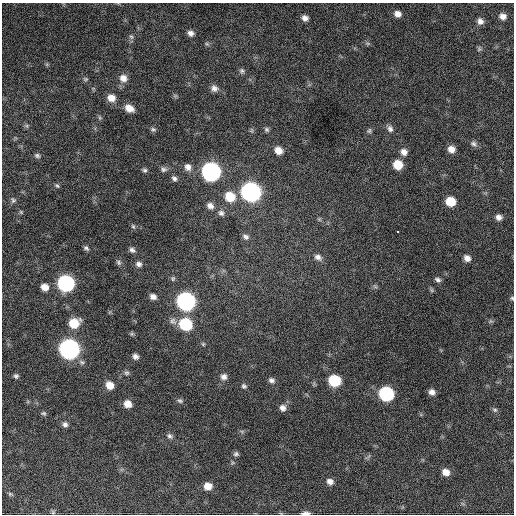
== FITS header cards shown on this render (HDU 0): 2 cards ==
NAXIS1  =                  512 / Axis length
NAXIS2  =                  512 / Axis length

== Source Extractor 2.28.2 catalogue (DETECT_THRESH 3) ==
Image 512 x 512 px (HDU 0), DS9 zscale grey, 1 PNG px = 1 image px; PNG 516 x 516 px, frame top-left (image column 1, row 512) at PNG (2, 3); no overlay
Background 638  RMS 25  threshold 76.1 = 3 sigma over >= 5 px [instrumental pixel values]
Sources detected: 91; all 91 listed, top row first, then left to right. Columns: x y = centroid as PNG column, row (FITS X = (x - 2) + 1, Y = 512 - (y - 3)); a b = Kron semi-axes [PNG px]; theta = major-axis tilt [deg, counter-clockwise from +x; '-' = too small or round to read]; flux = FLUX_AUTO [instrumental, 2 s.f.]
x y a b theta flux
398 14 8 7 - 10000
503 16 7 6 - 9100
305 18 7 6 - 8700
480 21 8 6 -58 8100
191 33 7 7 - 7100
131 37 8 6 -66 4000
367 43 7 4 -18 2800
207 44 6 4 -18 2500
479 49 7 4 46 2800
242 71 7 6 - 4000
123 78 10 9 - 13000
85 79 7 5 -20 2900
214 88 9 8 - 8000
175 96 7 4 18 2500
111 98 8 7 - 16000
129 108 9 7 -28 16000
100 118 6 4 -71 2500
27 126 6 4 -72 2500
153 129 8 5 -8 3500
267 129 7 6 - 3700
390 129 9 7 -66 6600
252 130 8 4 -82 2900
369 131 7 6 - 3400
473 144 10 7 -36 5400
451 149 8 7 - 13000
278 150 9 7 -39 15000
404 152 8 7 - 10000
37 156 8 6 -18 4000
398 165 8 7 - 34000
188 167 10 9 - 10000
163 169 9 7 -9 5700
145 170 6 6 - 3600
211 171 9 9 - 740000
174 178 7 6 - 5300
57 185 6 4 -47 2700
251 192 10 9 - 780000
230 197 10 9 - 40000
13 200 7 6 - 3800
451 201 8 7 - 36000
210 206 9 7 -30 9100
21 212 5 4 - 2100
221 213 9 7 -37 5900
499 217 7 6 - 8000
319 219 6 4 -19 2300
133 226 8 5 -62 3200
398 231 3 2 - 2500
246 237 8 6 -32 5400
86 248 7 5 -29 3800
132 250 8 6 -34 5600
318 257 10 7 -35 8000
467 258 7 6 - 9000
118 262 7 6 - 4000
139 264 8 7 - 6100
173 279 7 5 89 2800
438 280 7 5 -24 4700
66 283 9 8 - 400000
375 286 7 4 -20 2700
45 287 7 6 - 14000
432 290 6 4 -89 2500
153 297 7 6 - 7600
512 298 5 5 - 2300
186 301 9 9 - 620000
173 321 11 8 -36 7400
74 323 10 8 21 38000
186 324 9 8 - 110000
132 334 6 5 - 2600
69 349 10 9 - 910000
135 356 7 6 - 6500
126 373 7 7 - 4200
16 376 5 5 - 3900
224 377 8 8 - 7900
271 380 8 6 -18 5600
334 381 8 8 - 82000
110 385 8 7 - 20000
244 386 7 6 - 3900
432 392 7 6 - 8400
386 394 9 8 - 230000
180 401 8 6 -23 3900
128 404 8 7 - 16000
283 408 8 8 - 8300
495 410 7 5 -26 3500
44 413 7 6 - 3000
65 424 7 7 - 5600
170 436 9 6 -34 4800
236 454 6 5 - 4000
446 472 8 7 - 14000
330 481 8 6 -32 8500
208 486 8 8 - 17000
10 494 5 5 - 2700
53 512 6 5 - 2700
306 513 8 3 2 8100
At the frame edge (FLAGS 8, measured only in part): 2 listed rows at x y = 512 298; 306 513